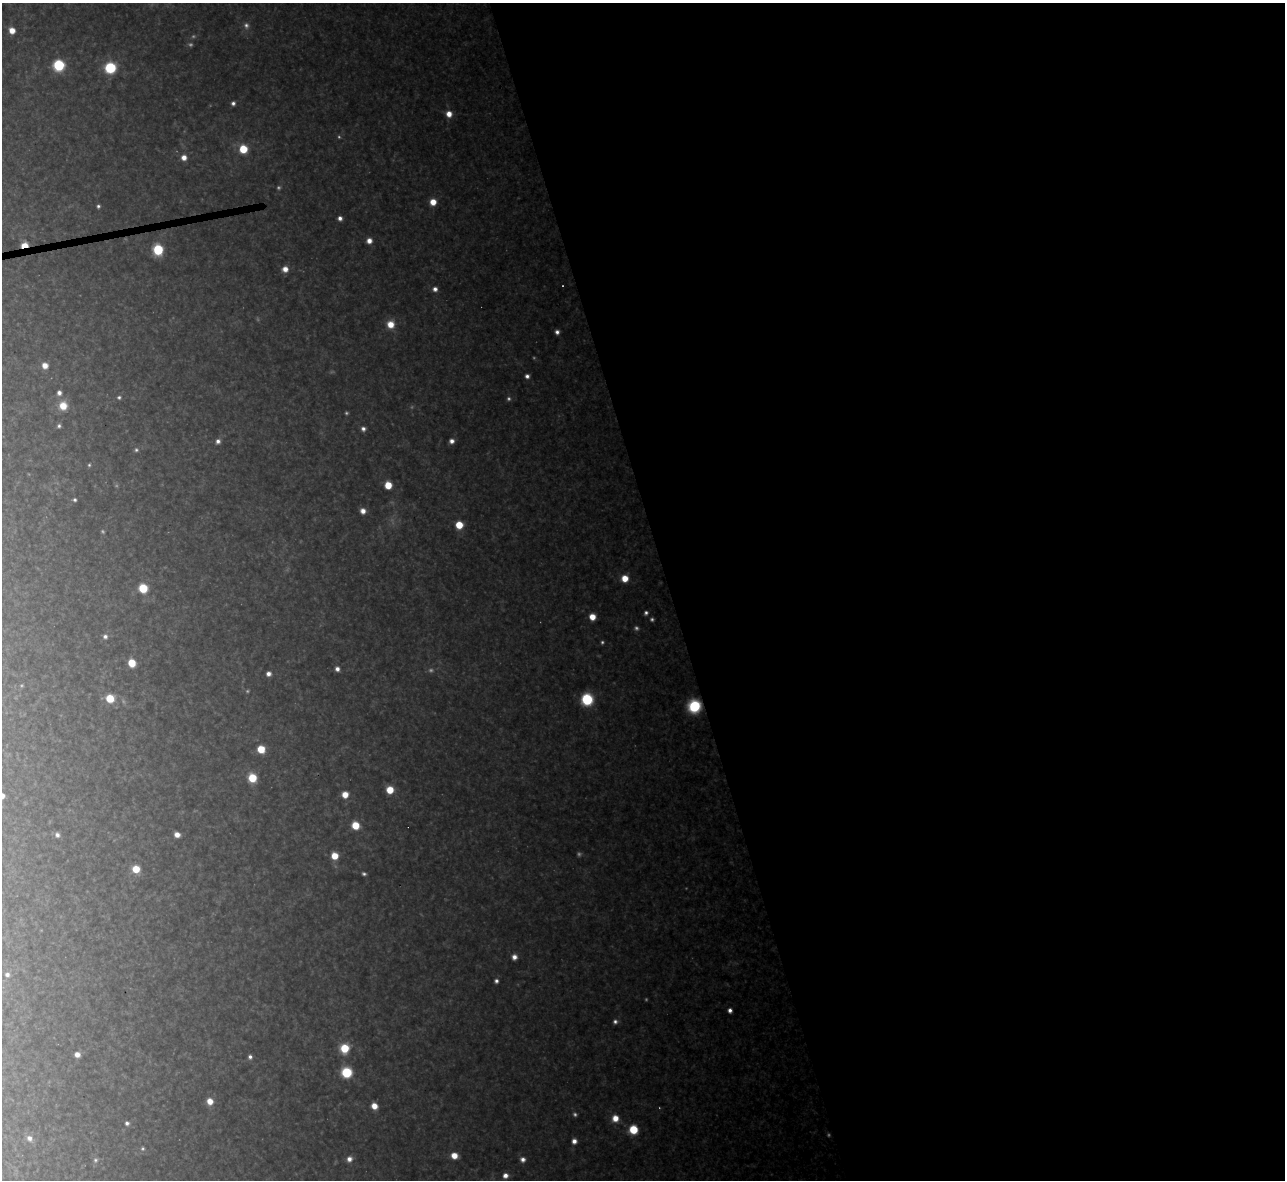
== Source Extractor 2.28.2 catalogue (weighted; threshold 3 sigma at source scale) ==
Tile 8 of 4 x 4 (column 4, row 2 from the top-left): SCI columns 3851-5133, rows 2499-3676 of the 5133 x 5115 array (HDU 1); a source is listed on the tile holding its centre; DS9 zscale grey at full resolution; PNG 1287 x 1182 px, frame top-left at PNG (2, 3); no overlay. Shown black and unused: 48% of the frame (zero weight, under 3 of 4 exposures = <1% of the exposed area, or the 3 px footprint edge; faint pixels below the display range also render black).
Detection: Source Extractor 2.28.2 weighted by HDU 2 'WHT'; one run over the whole footprint, this tile lists its part. Background 0.348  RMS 0.02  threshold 0.0884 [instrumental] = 3 sigma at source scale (4.5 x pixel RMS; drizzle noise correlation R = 1.50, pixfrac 1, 0.05/0.05 arcsec/px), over >= 5 px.
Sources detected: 103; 28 too faint to see at this stretch — not listed; the other 75 listed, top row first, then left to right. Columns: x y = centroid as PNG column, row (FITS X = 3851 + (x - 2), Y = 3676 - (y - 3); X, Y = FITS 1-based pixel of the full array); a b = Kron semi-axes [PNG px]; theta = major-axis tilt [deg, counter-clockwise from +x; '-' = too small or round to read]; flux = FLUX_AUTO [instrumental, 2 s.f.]
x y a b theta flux
246 26 10 8 -74 13
12 30 5 5 - 28
59 65 7 7 - 240
110 68 7 7 - 200
233 103 5 4 - 8.1
449 114 7 7 - 27
243 149 7 6 - 79
184 157 6 6 - 20
433 202 6 6 - 34
98 206 4 4 - 5.7
340 218 4 4 - 11
369 241 6 6 - 19
24 245 6 5 - 49
158 250 7 6 - 170
285 269 6 6 - 22
435 289 6 6 - 12
390 324 8 8 - 40
557 332 5 4 - 10
45 365 6 6 - 22
527 376 5 5 - 9.7
59 393 6 5 - 11
119 397 6 5 - 5.7
63 406 9 9 - 43
59 426 5 5 - 5.9
363 429 5 5 - 9.8
218 441 6 6 - 10
452 441 5 5 - 14
136 450 7 6 - 6.2
89 465 5 4 - 3.9
388 485 6 5 - 54
74 500 5 4 - 5.5
363 511 6 6 - 17
459 525 6 6 - 63
625 578 6 6 - 41
143 588 6 6 - 95
646 613 5 5 - 7.1
592 617 6 5 - 35
105 636 7 6 - 9.3
132 663 6 6 - 60
337 669 6 5 - 12
269 674 5 5 - 12
110 698 7 7 - 70
587 699 8 8 - 180
694 706 8 8 - 210
261 749 6 6 - 55
252 778 7 7 - 68
390 790 6 6 - 50
345 794 6 6 - 33
355 825 7 6 - 60
57 835 6 6 - 9.9
177 835 5 5 - 21
335 856 6 6 - 44
136 869 6 6 - 56
364 874 5 3 - 5.6
514 957 6 6 - 15
7 974 6 6 - 9.7
496 981 5 4 - 7.8
730 1010 4 4 - 13
615 1021 6 6 - 8.6
344 1048 7 7 - 82
77 1054 5 5 - 19
250 1057 5 4 - 8.6
346 1072 7 7 - 160
210 1101 6 6 - 29
374 1106 6 5 - 30
615 1118 7 7 - 33
127 1123 5 5 - 7.7
633 1130 7 6 - 91
29 1138 8 7 - 15
574 1141 5 5 - 16
454 1156 6 5 - 34
349 1159 7 6 - 16
523 1159 6 6 - 12
96 1160 8 6 57 7.6
505 1175 6 5 - 16
Overlapping masked pixels (flux is a lower limit): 2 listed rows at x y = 24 245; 694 706